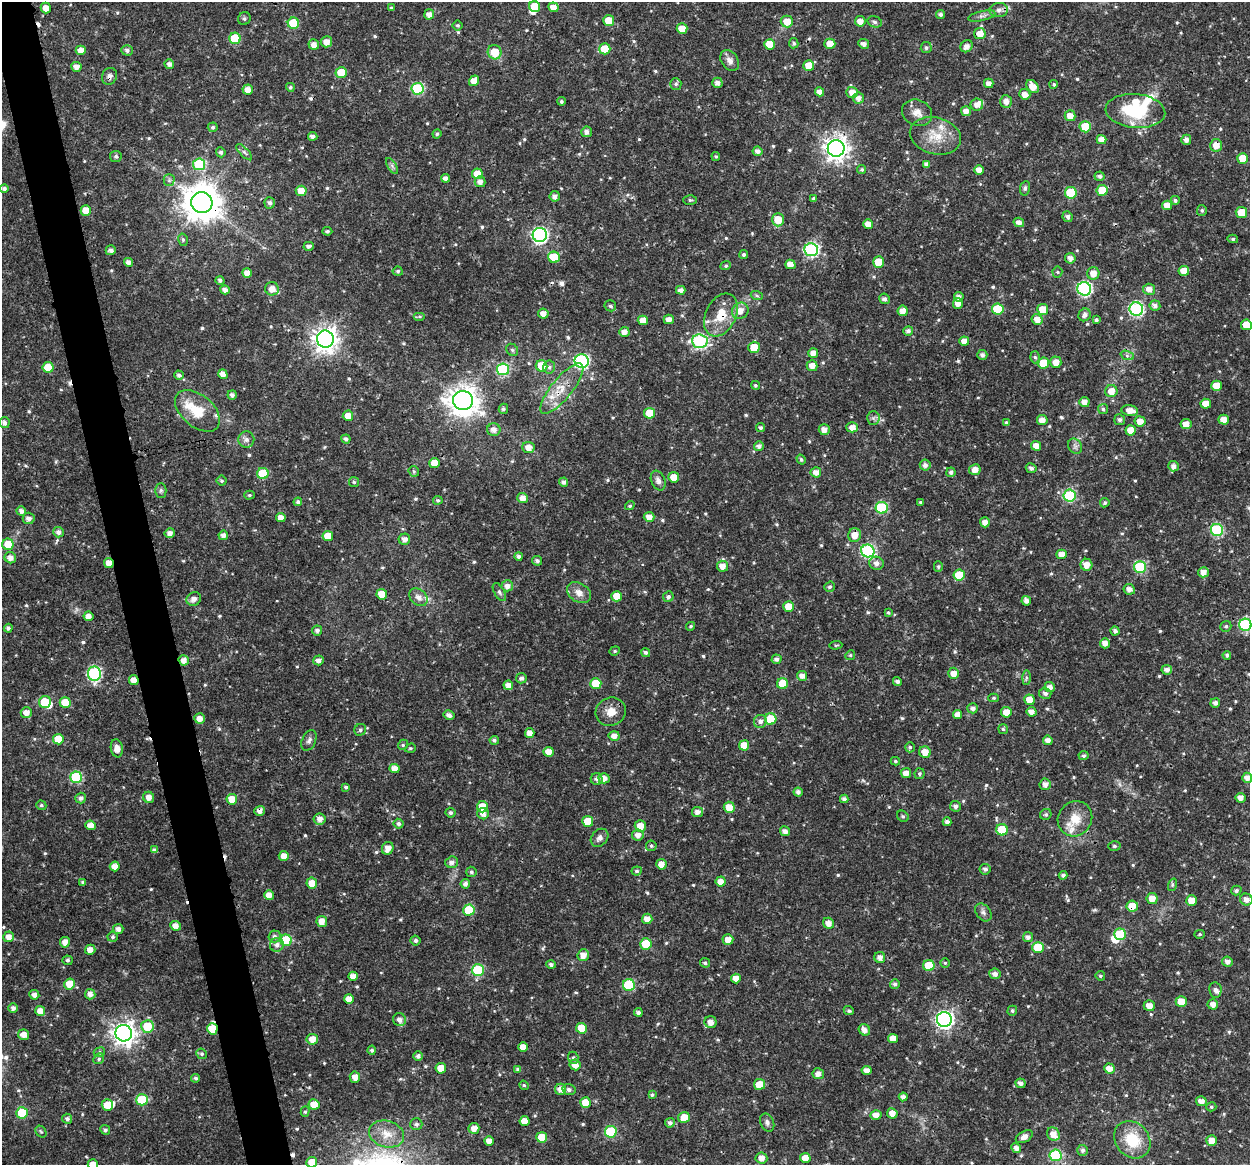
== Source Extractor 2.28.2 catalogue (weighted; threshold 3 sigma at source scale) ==
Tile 11 of 4 x 4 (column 3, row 3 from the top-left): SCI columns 2495-3742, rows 1201-2363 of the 4991 x 4774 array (HDU 1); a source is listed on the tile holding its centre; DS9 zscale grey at full resolution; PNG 1252 x 1167 px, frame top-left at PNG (2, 2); each listed source drawn as its Kron ellipse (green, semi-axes under 4 px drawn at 4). Shown black and unused: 4% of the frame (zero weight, under 3 of 4 exposures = <1% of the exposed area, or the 3 px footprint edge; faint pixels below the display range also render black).
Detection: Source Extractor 2.28.2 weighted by HDU 2 'WHT'; one run over the whole footprint, this tile lists its part. Background 0.0238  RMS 0.0018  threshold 0.00808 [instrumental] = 3 sigma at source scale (4.5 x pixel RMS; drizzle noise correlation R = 1.50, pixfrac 1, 0.0396/0.0396 arcsec/px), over >= 5 px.
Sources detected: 641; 4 inside a brighter object's white glare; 10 cosmic-ray / hot-pixel residue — neither listed nor drawn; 14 inside a brighter listed object's ellipse — not listed separately; of the other 613, all 500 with FLUX_AUTO >= 0.253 (the completeness limit of this list) listed and drawn (113 fainter detections not listed), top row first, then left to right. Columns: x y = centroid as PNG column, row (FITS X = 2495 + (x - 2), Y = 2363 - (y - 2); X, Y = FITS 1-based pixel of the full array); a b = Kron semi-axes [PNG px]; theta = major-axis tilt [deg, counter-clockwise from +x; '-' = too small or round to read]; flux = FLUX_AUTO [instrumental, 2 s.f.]
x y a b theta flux
535 7 6 5 - 3.6
553 7 5 5 - 1.3
46 8 5 5 - 1.3
391 8 4 3 - 0.26
999 10 9 7 4 0.77
429 14 5 5 - 1
941 14 4 4 - 0.51
982 16 14 5 12 0.66
244 19 7 6 - 0.4
609 21 5 5 - 2.7
787 21 6 6 - 2.1
860 21 5 5 - 1.4
875 22 7 5 -18 0.41
293 23 6 5 - 7.1
458 25 5 5 - 0.31
682 29 5 5 - 2.4
980 34 6 5 - 1.6
235 38 5 5 - 6.8
326 42 6 5 - 1.3
794 43 5 4 - 0.34
769 44 5 5 - 3
830 44 5 5 - 2.1
864 44 5 4 - 0.78
314 45 5 5 - 1.2
967 46 6 5 - 0.99
926 48 5 5 - 0.42
605 49 5 5 - 3.8
81 50 5 4 - 1.6
127 50 6 5 - 0.59
495 52 7 7 - 3.2
730 61 11 8 -57 1.1
169 64 5 4 - 0.67
809 65 5 5 - 2.7
76 67 5 5 - 1
341 72 5 5 - 3.1
109 76 8 7 - 0.7
474 81 5 5 - 1.7
717 83 5 5 - 0.84
989 83 5 4 - 1
676 84 6 5 - 0.41
1054 84 4 4 - 0.31
1032 86 7 5 -51 1.6
290 87 4 4 - 0.34
418 89 6 6 - 13
248 90 5 5 - 1.3
820 92 4 4 - 1.2
852 92 5 5 - 1.5
1025 94 6 5 - 1.2
858 98 5 5 - 0.93
561 101 4 4 - 0.33
1006 101 6 6 - 1.1
977 105 6 6 - 1.1
966 111 5 5 - 1.2
1135 111 30 17 -5 9.7
917 113 15 12 -24 1.7
1070 116 5 5 - 1.5
213 127 5 4 - 0.39
1085 127 6 5 - 6.2
587 132 5 5 - 0.81
437 134 4 4 - 0.33
313 136 5 4 - 0.71
935 136 26 18 -15 4.3
1102 140 5 4 - 1.2
1186 140 5 5 - 0.76
1216 145 6 6 - 1.8
836 148 8 8 - 140
758 151 5 5 - 0.95
221 152 5 4 - 0.48
244 152 10 4 -45 0.48
116 156 5 5 - 0.4
716 156 4 4 - 0.25
1243 158 5 5 - 2.8
199 164 6 6 - 12
926 164 4 4 - 0.67
392 166 9 3 -59 0.4
862 169 4 4 - 0.27
979 170 5 4 - 1.3
477 174 5 5 - 2.5
1099 176 5 4 - 0.47
446 178 4 4 - 0.83
169 180 5 5 - 0.37
480 182 5 5 - 0.95
4 188 4 4 - 0.49
1025 188 7 5 81 0.41
1102 190 5 5 - 4.6
301 191 5 5 - 2.3
1071 193 6 5 - 8.1
555 196 5 5 - 0.72
813 198 4 4 - 0.27
690 200 6 5 - 0.28
1175 200 4 4 - 0.37
202 202 11 10 - 430
270 203 6 5 - 0.55
1167 205 5 5 - 1.4
86 210 5 5 - 2.1
1202 210 5 5 - 0.34
1241 212 5 5 - 3.3
1068 217 5 5 - 0.65
778 220 7 6 - 3.3
1019 222 5 4 - 0.87
868 224 5 4 - 1.3
327 231 5 4 - 0.36
540 235 7 7 - 38
1233 239 5 4 - 0.32
183 240 6 5 - 0.33
309 246 5 4 - 0.68
111 250 5 5 - 0.7
811 250 7 6 - 29
744 255 4 4 - 0.37
554 257 6 5 - 5.2
1070 258 5 5 - 0.91
129 262 4 4 - 0.89
879 262 5 5 - 3.7
790 264 5 4 - 1.3
726 266 5 4 - 0.27
398 271 5 4 - 0.33
1184 271 5 5 - 2
1057 272 5 5 - 0.26
247 273 5 5 - 1.3
1093 273 6 6 - 1.6
220 280 4 4 - 0.47
272 289 7 6 - 1.6
1084 289 7 6 - 31
1149 289 6 5 - 1.2
225 290 5 4 - 0.8
681 290 5 4 - 0.87
757 296 6 4 -19 0.28
959 297 5 5 - 0.75
884 299 5 5 - 0.63
958 303 5 5 - 1.2
1155 305 5 5 - 0.75
610 306 6 5 - 0.43
998 309 6 5 - 6.3
1136 309 7 6 - 28
1043 310 5 5 - 3
740 311 8 8 - 1.4
903 311 5 5 - 1.4
543 314 5 5 - 1.2
721 315 23 15 64 4.3
1085 315 6 6 - 0.74
419 316 6 4 0 0.27
669 319 5 5 - 1
1037 319 6 5 - 1.4
643 320 5 4 - 1.6
1096 320 4 4 - 0.38
1246 325 5 5 - 3
908 331 5 5 - 0.64
624 332 5 5 - 1.1
325 339 8 8 - 160
700 341 8 7 - 27
964 341 5 4 - 1.2
754 347 6 5 - 3
512 350 7 5 -45 0.36
813 353 5 5 - 1.2
982 355 5 5 - 0.56
1127 355 7 4 -20 0.37
1035 357 6 5 - 0.36
582 361 7 6 - 29
1056 362 6 5 - 1.4
1043 363 5 5 - 4.6
542 366 6 5 - 4.5
812 366 5 5 - 1.3
48 367 5 5 - 3.5
549 367 6 6 - 0.47
503 369 6 6 - 15
223 374 5 4 - 1.2
179 375 5 4 - 0.56
755 385 5 4 - 0.31
1216 386 5 5 - 2.1
562 389 31 10 51 3.6
1111 391 6 6 - 1.8
232 395 5 4 - 0.61
463 401 10 9 - 230
1084 402 5 5 - 1.2
1206 404 5 5 - 1.8
503 409 5 4 - 0.42
1103 409 5 5 - 0.34
1130 410 8 5 -7 1.4
197 411 26 16 -40 5
649 413 5 5 - 3.5
348 416 5 5 - 1.7
873 418 6 6 - 0.47
1042 420 5 5 - 1.3
1120 420 5 5 - 0.49
1224 420 5 5 - 1.5
1140 421 5 5 - 1.4
4 423 5 5 - 0.65
1006 423 4 4 - 0.35
1186 424 5 5 - 1.5
852 427 5 5 - 1.3
761 428 4 4 - 0.39
494 430 6 6 - 1
824 430 5 5 - 1.3
1131 430 5 5 - 2.3
246 439 8 8 - 0.73
346 439 4 4 - 0.56
759 446 5 5 - 0.73
1036 446 5 4 - 1.4
1075 446 8 6 -56 0.59
528 447 6 5 - 1.4
801 459 5 4 - 0.33
434 463 5 5 - 2.2
925 465 5 5 - 0.65
1173 466 5 5 - 0.85
1031 468 5 5 - 0.57
975 470 5 5 - 1.4
414 471 6 5 - 0.27
816 472 5 5 - 1.1
951 472 4 4 - 0.57
263 473 5 5 - 6.7
674 477 5 5 - 1.9
222 481 5 5 - 0.3
658 481 10 7 -67 0.85
354 482 5 5 - 0.31
564 482 4 4 - 0.59
161 490 7 5 -90 0.4
249 495 5 4 - 0.27
1070 496 6 6 - 14
523 498 5 5 - 1.3
438 500 5 4 - 0.36
298 502 4 4 - 0.48
920 502 4 3 - 0.26
1105 503 5 4 - 0.37
630 506 5 4 - 0.28
882 508 6 6 - 13
21 511 5 4 - 0.81
649 517 5 5 - 1.2
29 518 6 6 - 0.93
281 518 5 4 - 1.4
985 522 5 5 - 1
1217 530 6 6 - 18
58 532 5 5 - 0.76
170 533 5 4 - 0.83
223 535 5 4 - 0.87
855 535 7 6 - 1.7
328 536 5 5 - 2.4
404 539 6 5 - 0.9
8 544 6 5 - 3.3
868 551 7 6 - 25
1062 554 5 4 - 1.4
518 556 4 4 - 0.6
10 558 6 5 - 1
537 561 5 4 - 0.5
109 563 5 4 - 1.4
876 563 7 6 - 0.91
1086 565 6 6 - 1.5
722 566 5 5 - 1.4
938 567 5 4 - 0.3
1140 567 6 6 - 15
1203 572 5 5 - 1.2
959 575 5 5 - 4.7
507 586 6 5 - 0.96
829 587 5 5 - 0.36
1129 589 6 5 - 0.88
499 592 10 5 -61 0.46
579 593 13 9 -33 1.4
382 594 5 5 - 2.8
617 596 5 5 - 2.3
418 597 10 7 -41 1.1
668 597 5 5 - 0.48
194 599 7 6 - 0.97
1026 601 5 4 - 0.8
789 607 5 5 - 2.6
888 613 4 3 - 0.27
88 616 5 4 - 1.1
1245 625 6 6 - 18
691 626 5 4 - 0.28
1226 626 6 5 - 0.35
8 628 4 4 - 0.49
317 630 5 5 - 0.65
1115 631 4 4 - 0.63
1105 643 5 5 - 1.1
836 645 6 4 3 0.29
615 651 5 4 - 0.26
646 652 5 4 - 0.48
850 655 5 4 - 0.26
1227 655 4 4 - 0.35
776 659 5 4 - 0.58
184 660 5 5 - 1.1
319 660 5 5 - 0.79
1167 670 5 5 - 0.77
954 673 5 5 - 1.4
94 674 7 6 - 26
802 676 5 5 - 0.98
1026 677 7 4 90 0.32
521 678 5 5 - 0.51
134 680 5 5 - 1.8
897 681 4 4 - 0.65
596 683 5 5 - 5.1
783 684 5 5 - 4.7
508 685 5 4 - 1.1
1050 687 5 5 - 0.95
1045 693 6 5 - 0.63
993 698 5 4 - 0.25
1029 700 5 5 - 2
45 702 6 6 - 5.7
65 703 5 5 - 3.4
1215 703 5 5 - 0.69
973 708 5 5 - 0.7
26 712 5 5 - 1.3
611 712 15 14 - 2
1006 712 5 5 - 2
1031 712 5 4 - 1.2
958 714 4 4 - 1.2
449 715 5 4 - 0.83
199 718 5 5 - 1.3
771 719 5 5 - 6
760 721 6 6 - 0.73
1003 729 5 5 - 0.37
360 730 6 5 - 0.44
530 733 5 4 - 1.2
614 736 5 5 - 1.2
58 739 5 5 - 2.9
309 740 11 7 65 0.58
494 740 5 4 - 0.43
1048 740 5 4 - 0.96
403 745 5 4 - 0.26
744 745 5 5 - 2.4
910 747 5 5 - 0.33
117 748 9 6 -80 1.3
410 748 5 4 - 0.27
548 752 5 5 - 1.5
925 752 6 5 - 1.7
1084 756 5 4 - 0.32
895 761 5 4 - 0.3
394 768 5 4 - 1.4
906 773 5 5 - 1.2
919 774 5 5 - 0.35
76 777 6 6 - 14
604 778 5 5 - 1.2
1247 778 5 5 - 1
597 779 6 6 - 0.55
1045 784 5 5 - 0.95
346 787 4 4 - 0.44
798 792 4 4 - 0.65
149 797 6 5 - 1.1
81 798 5 5 - 0.59
1241 798 5 5 - 1.1
232 799 5 5 - 2.2
844 799 4 4 - 0.57
41 805 5 4 - 0.36
955 806 5 5 - 0.63
482 807 6 5 - 3.3
729 807 5 5 - 2.2
260 811 5 5 - 0.93
697 812 5 5 - 0.92
450 813 5 5 - 0.46
483 814 6 5 - 0.96
1046 814 6 5 - 0.32
903 816 6 5 - 0.33
320 819 6 5 - 1
1075 819 18 16 51 3.3
588 821 5 5 - 3.5
947 822 4 4 - 0.72
398 824 5 4 - 0.43
90 825 5 5 - 1.6
640 826 6 5 - 2
1002 830 6 5 - 5.3
785 831 5 4 - 0.89
638 835 6 5 - 0.97
600 838 10 8 47 0.85
651 846 5 5 - 0.31
1114 846 6 5 - 0.35
388 848 6 5 - 1.4
154 850 4 3 - 0.58
284 856 5 5 - 1.5
452 862 6 5 - 0.8
661 864 5 5 - 1.3
115 866 5 5 - 1.5
985 869 5 5 - 0.52
637 871 5 4 - 0.39
471 872 5 5 - 0.37
1063 875 4 4 - 0.49
83 882 4 4 - 0.32
721 882 5 5 - 1.5
312 883 5 5 - 1.7
465 884 5 4 - 0.66
1172 885 6 4 72 0.27
1236 891 5 4 - 0.45
269 895 5 4 - 1.5
1152 898 5 5 - 1.7
1246 900 6 6 - 1
1192 901 5 5 - 2.3
1132 906 6 5 - 2.8
469 910 5 5 - 5.6
983 912 10 7 -51 0.68
647 919 5 5 - 1.3
322 921 6 5 - 1.4
829 923 6 5 - 1.2
175 926 5 5 - 1.1
118 929 5 5 - 0.86
1120 934 6 6 - 7.2
1200 934 5 4 - 0.27
275 936 6 6 - 0.58
9 937 5 5 - 1.2
113 937 5 5 - 0.36
1028 937 5 5 - 0.73
286 940 6 5 - 7.1
728 940 5 5 - 1.3
415 941 5 4 - 0.42
65 942 5 5 - 1.2
646 944 6 5 - 5.1
277 945 7 7 - 0.77
1038 947 5 5 - 5.5
90 950 5 5 - 1.3
583 955 6 5 - 1.4
880 957 5 5 - 0.97
67 960 5 5 - 0.39
1227 962 5 5 - 0.86
705 963 5 4 - 0.39
945 963 4 4 - 0.27
551 964 5 4 - 0.51
929 966 5 5 - 5.4
478 970 6 6 - 12
995 974 6 5 - 0.83
353 976 5 4 - 1.1
1100 976 5 4 - 0.26
736 978 5 5 - 1.4
70 984 5 5 - 3.4
895 984 5 4 - 0.51
629 985 6 6 - 9.6
1215 990 8 6 -81 0.61
90 994 5 5 - 0.89
34 995 5 4 - 0.86
349 999 5 5 - 1.6
1181 1002 5 5 - 2.9
1213 1004 5 5 - 1
1149 1006 5 5 - 1.4
13 1008 4 4 - 0.68
40 1011 5 5 - 1.4
849 1011 5 4 - 0.31
1012 1011 5 4 - 0.35
638 1012 4 3 - 0.57
944 1019 7 7 - 60
399 1020 7 6 - 1
711 1022 6 6 - 1.3
147 1026 6 6 - 5.4
581 1028 5 5 - 3.8
212 1029 6 5 - 4.1
864 1030 6 5 - 0.93
124 1033 8 8 - 140
23 1035 5 5 - 1.3
893 1038 5 4 - 1.6
312 1039 5 5 - 1.8
523 1047 5 5 - 1.7
372 1050 4 4 - 0.35
99 1052 6 4 23 0.3
202 1054 5 5 - 0.37
418 1056 5 5 - 0.58
573 1058 6 5 - 0.33
99 1059 6 5 - 0.34
575 1065 5 5 - 1.3
441 1068 5 5 - 2.7
1109 1068 5 5 - 1.4
518 1069 4 4 - 0.64
867 1070 5 4 - 1.1
818 1074 6 5 - 1
355 1077 5 5 - 1.3
196 1078 4 4 - 0.39
1020 1083 5 4 - 0.77
759 1084 5 5 - 2.6
524 1085 5 4 - 0.26
560 1089 5 5 - 1.3
569 1089 6 5 - 0.54
652 1095 4 3 - 0.34
903 1097 4 4 - 0.75
142 1100 6 5 - 8.1
1201 1101 5 5 - 1.2
586 1103 5 5 - 3.2
314 1104 5 5 - 2.3
107 1105 6 5 - 2
1211 1107 5 4 - 0.29
305 1112 5 4 - 0.3
22 1113 6 5 - 6.9
892 1113 5 5 - 1.4
876 1115 5 5 - 1.3
684 1118 6 5 - 2.8
67 1119 5 5 - 0.52
525 1121 5 5 - 1.9
767 1122 9 6 -65 0.64
670 1123 5 4 - 0.53
416 1124 6 6 - 0.53
474 1128 5 5 - 1.3
105 1130 5 4 - 0.45
41 1132 6 5 - 0.28
611 1132 6 6 - 9.7
387 1134 18 13 -17 2.7
1053 1134 7 6 - 1.6
542 1137 5 5 - 4
1024 1137 9 5 30 1.1
1132 1140 20 16 -49 6
489 1141 5 4 - 1.2
1212 1141 5 5 - 1.5
1016 1148 5 4 - 0.91
1083 1150 5 5 - 0.44
1056 1155 6 6 - 13
761 1158 6 5 - 1.3
805 1158 5 5 - 1.8
312 1162 5 5 - 2.5
93 1164 5 5 - 1.3
Overlapping masked pixels (flux is a lower limit): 13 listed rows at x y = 109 76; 1216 145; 836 148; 202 202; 721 315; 562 389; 109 563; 184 660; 134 680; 260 811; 1132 906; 212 1029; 560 1089
Isophote crosses this tile's border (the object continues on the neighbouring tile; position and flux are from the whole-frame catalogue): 5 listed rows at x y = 1246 325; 1245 625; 1247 778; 312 1162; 93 1164